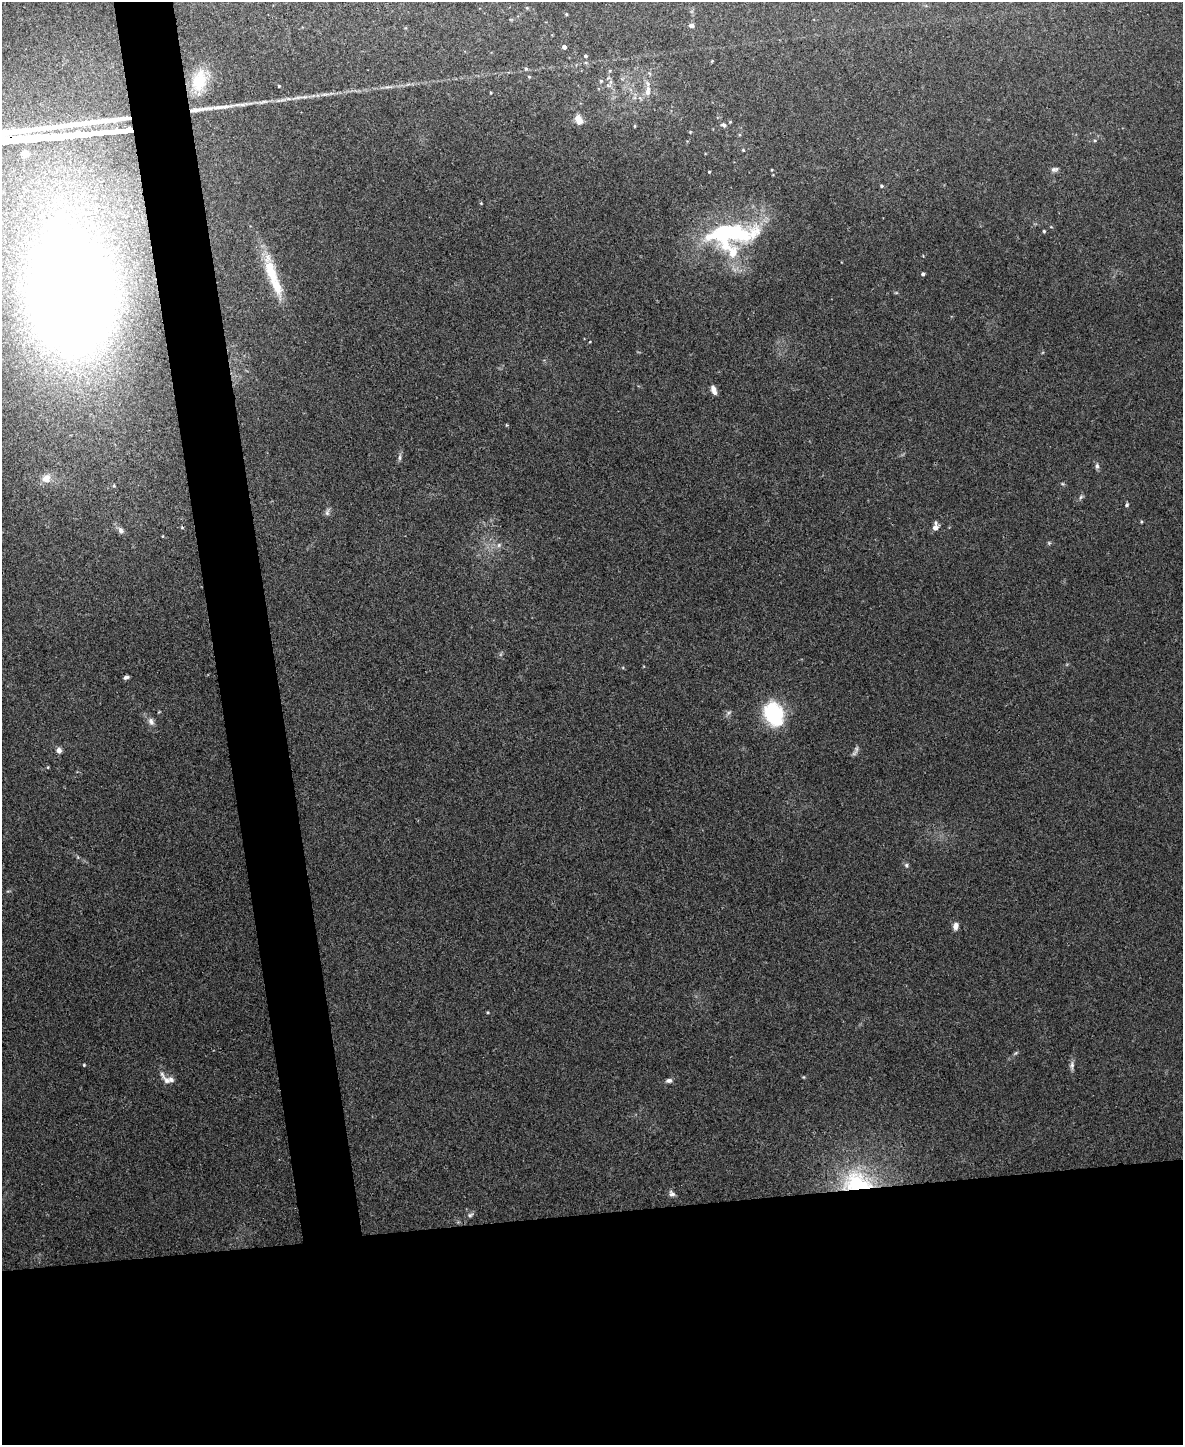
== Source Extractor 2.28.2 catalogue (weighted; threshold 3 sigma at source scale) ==
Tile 11 of 4 x 3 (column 3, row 3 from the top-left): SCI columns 2363-3543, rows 134-1576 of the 4724 x 4706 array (HDU 1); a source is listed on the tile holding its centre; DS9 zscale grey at full resolution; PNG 1185 x 1447 px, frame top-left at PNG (2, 2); no overlay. Shown black and unused: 20% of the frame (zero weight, under 3 of 4 exposures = <1% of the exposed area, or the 3 px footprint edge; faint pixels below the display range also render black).
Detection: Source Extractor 2.28.2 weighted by HDU 2 'WHT'; one run over the whole footprint, this tile lists its part. Background 0.0469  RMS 0.0052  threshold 0.0232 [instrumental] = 3 sigma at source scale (4.5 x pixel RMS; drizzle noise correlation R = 1.50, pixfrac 1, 0.05/0.05 arcsec/px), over >= 5 px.
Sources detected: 60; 2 inside a brighter object's white glare — not listed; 3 inside a brighter listed object's ellipse — not listed separately; the other 55 listed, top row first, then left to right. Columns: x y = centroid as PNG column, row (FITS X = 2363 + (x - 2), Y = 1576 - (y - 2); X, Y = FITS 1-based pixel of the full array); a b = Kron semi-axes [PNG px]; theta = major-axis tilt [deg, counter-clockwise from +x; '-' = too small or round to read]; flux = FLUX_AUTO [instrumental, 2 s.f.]
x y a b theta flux
566 14 4 3 - 0.47
691 26 6 5 - 1.7
564 47 4 4 - 2.3
585 56 4 4 - 0.9
199 81 27 17 77 18
601 81 5 4 - 0.73
648 91 15 7 86 4.1
491 93 4 3 - 0.4
579 120 11 7 -69 5
724 125 7 5 -28 1.5
635 126 3 3 - 0.5
1095 140 5 3 - 0.53
743 150 4 3 - 0.46
25 153 5 5 - 6.7
1055 169 10 6 11 1.4
709 172 3 3 - 0.45
881 186 4 4 - 0.75
481 203 4 4 - 0.44
1044 231 4 3 - 0.61
724 232 67 26 7 67
271 271 36 15 -71 19
923 274 4 3 - 1.4
71 285 100 60 -60 760
714 390 10 5 -70 3.4
506 425 5 3 - 0.52
400 457 9 4 90 1.2
1097 466 8 5 -90 1.3
46 478 10 9 - 4.7
114 486 5 3 - 0.51
1081 497 6 5 - 0.98
1127 505 5 5 - 0.92
327 512 10 6 79 1.5
1141 522 4 3 - 0.58
182 527 5 3 - 0.5
935 528 7 6 - 3.8
121 530 10 7 -51 1.9
1049 543 5 4 - 0.62
499 545 7 5 47 1.3
126 677 6 4 18 1.3
728 713 7 4 32 1.1
774 714 20 15 -65 47
151 721 10 7 -66 2.3
856 749 13 5 74 1.6
59 750 6 5 - 2.6
906 865 7 6 - 1.1
956 926 9 6 77 2.5
488 1012 4 3 - 0.55
84 1065 4 4 - 0.54
1072 1065 13 5 88 1.8
804 1077 5 3 - 0.42
167 1080 28 6 -52 3.2
669 1080 8 5 12 1.5
857 1182 43 28 -4 46
672 1194 9 6 -43 1.7
470 1215 7 5 28 1.2
Overlapping masked pixels (flux is a lower limit): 1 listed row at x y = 857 1182